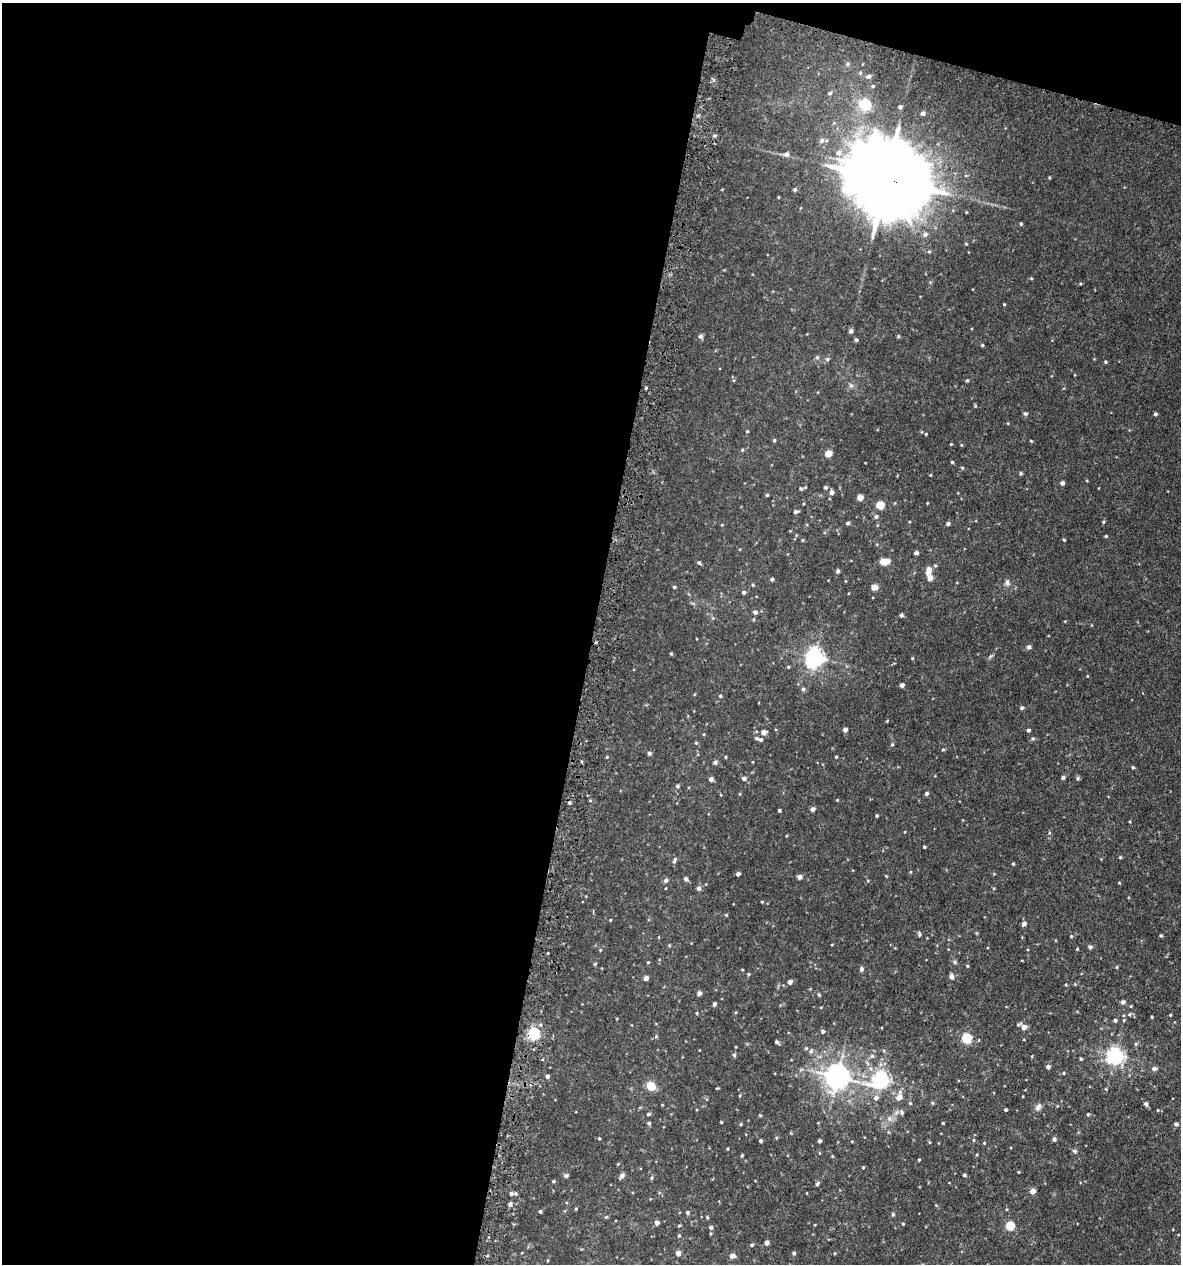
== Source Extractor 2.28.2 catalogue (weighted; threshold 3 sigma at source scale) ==
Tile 1 of 4 x 4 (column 1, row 1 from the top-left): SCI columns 336-1514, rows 3837-5098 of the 5222 x 5150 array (HDU 1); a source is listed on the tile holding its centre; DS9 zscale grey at full resolution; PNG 1183 x 1266 px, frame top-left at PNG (2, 3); no overlay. Shown black and unused: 52% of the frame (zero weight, under 3 of 5 exposures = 5% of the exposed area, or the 3 px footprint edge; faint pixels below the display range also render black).
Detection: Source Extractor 2.28.2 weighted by HDU 2 'WHT'; one run over the whole footprint, this tile lists its part. Background 0.0181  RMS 0.0034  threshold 0.0152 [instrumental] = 3 sigma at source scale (4.5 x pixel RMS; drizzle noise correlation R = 1.50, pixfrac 1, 0.05/0.05 arcsec/px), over >= 5 px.
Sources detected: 227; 1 inside a brighter object's white glare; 1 cosmic-ray / hot-pixel residue — not listed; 3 inside a brighter listed object's ellipse — not listed separately; the other 222 listed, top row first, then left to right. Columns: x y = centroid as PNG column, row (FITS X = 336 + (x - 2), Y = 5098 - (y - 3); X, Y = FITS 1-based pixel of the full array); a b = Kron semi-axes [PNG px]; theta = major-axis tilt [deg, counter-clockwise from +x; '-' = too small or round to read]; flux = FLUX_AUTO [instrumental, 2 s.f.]
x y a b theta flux
868 76 6 5 - 1.1
873 86 5 4 - 0.47
830 93 5 4 - 0.52
865 105 6 5 - 40
900 107 4 4 - 0.78
923 113 5 4 - 1.1
839 153 8 7 - 1.5
786 154 6 6 - 0.9
885 179 27 19 -17 5100
795 189 5 4 - 0.58
778 197 4 3 - 0.24
966 212 4 3 - 0.24
1021 224 4 3 - 0.41
925 234 7 7 - 1.2
966 244 4 4 - 0.31
929 252 5 5 - 0.44
1031 278 5 3 - 0.3
1080 284 5 3 - 0.31
1004 304 3 3 - 0.28
851 331 5 4 - 0.88
700 336 6 6 - 0.74
856 340 4 4 - 0.62
982 345 4 4 - 0.37
817 357 5 5 - 0.51
827 359 5 5 - 0.65
1105 362 4 4 - 0.38
967 380 4 4 - 0.39
851 385 7 5 -69 0.73
646 388 3 3 - 0.37
1025 413 5 5 - 0.57
1155 414 4 4 - 0.58
747 431 4 3 - 0.34
926 434 3 3 - 0.28
774 440 4 4 - 0.49
1031 441 4 3 - 0.29
951 444 4 3 - 0.28
742 450 5 4 - 0.36
828 454 5 4 - 5.9
952 462 4 3 - 0.35
1021 473 6 4 90 0.38
930 475 4 3 - 0.25
1062 483 4 4 - 1.1
825 487 4 4 - 0.59
801 488 5 4 - 0.4
832 492 5 4 - 1.5
767 495 4 4 - 0.39
860 498 5 4 - 3.3
927 503 3 3 - 0.21
880 505 5 5 - 9.6
796 512 6 4 12 0.67
876 516 6 6 - 0.77
1103 522 4 4 - 0.36
848 523 4 4 - 0.65
948 524 4 4 - 0.83
1106 536 4 3 - 0.41
1064 540 3 3 - 0.33
916 553 4 4 - 0.93
887 561 5 4 - 2
883 562 5 5 - 4.8
699 563 5 4 - 0.54
928 570 9 6 78 2.5
838 571 5 4 - 0.59
772 579 4 4 - 0.6
1007 582 8 5 -88 0.94
753 585 4 4 - 0.39
674 587 4 3 - 0.48
874 587 5 4 - 3.3
744 592 4 4 - 0.67
755 612 5 5 - 0.94
901 615 4 4 - 0.74
1029 647 5 4 - 1.2
671 654 4 4 - 0.37
815 657 7 6 - 150
912 658 5 3 - 0.3
788 667 4 4 - 0.33
902 685 4 4 - 1.5
803 689 5 4 - 0.66
720 696 4 4 - 0.45
1022 708 4 4 - 0.68
845 730 4 4 - 1.5
1028 730 3 3 - 0.76
763 732 6 6 - 1.3
704 734 4 3 - 0.25
757 738 7 5 -18 0.71
1033 739 5 5 - 0.46
696 743 5 4 - 0.4
892 745 5 4 - 0.42
943 749 5 3 - 0.35
649 753 4 4 - 0.9
607 757 4 3 - 0.3
725 757 4 3 - 0.28
836 757 3 3 - 0.29
715 762 5 5 - 0.71
1133 767 4 4 - 0.43
1063 777 4 4 - 0.69
744 778 5 4 - 1
1078 778 5 5 - 0.59
711 779 4 4 - 1.2
677 786 5 5 - 0.57
927 793 5 4 - 0.66
837 800 3 3 - 0.23
812 809 4 4 - 1.4
779 810 3 3 - 0.5
877 816 3 3 - 0.45
924 847 3 3 - 0.4
1120 857 4 3 - 0.34
674 860 9 4 69 0.7
1013 864 4 3 - 0.35
911 872 5 3 - 0.26
738 874 4 3 - 1.1
799 877 4 4 - 1.6
686 879 5 4 - 0.83
666 880 5 5 - 0.89
868 881 4 3 - 0.29
1119 883 4 3 - 0.24
699 888 5 5 - 1.1
762 902 4 3 - 0.26
726 915 4 4 - 0.28
610 920 3 3 - 0.25
1024 923 6 4 51 1.1
919 934 6 4 -87 0.55
1071 936 4 4 - 0.29
1161 936 4 4 - 0.43
669 945 5 3 - 0.3
1090 947 5 4 - 0.77
1077 949 3 3 - 0.3
600 950 4 3 - 0.29
648 962 4 3 - 0.29
595 964 4 4 - 0.33
967 966 4 3 - 0.33
1117 967 5 3 - 0.29
861 969 5 4 - 0.95
748 974 4 4 - 0.36
951 976 5 4 - 1.7
646 978 4 4 - 2
790 982 4 4 - 1.6
699 993 6 5 - 0.75
819 995 5 3 - 0.33
1123 1002 5 5 - 1
714 1004 4 3 - 0.91
821 1007 4 3 - 0.24
697 1013 4 3 - 0.33
1129 1014 5 4 - 0.5
1170 1015 3 3 - 0.29
1152 1017 4 2 - 0.27
1115 1020 4 4 - 0.75
1024 1027 7 6 - 1.3
823 1031 5 5 - 0.65
534 1034 5 5 - 46
656 1036 5 4 - 0.39
967 1039 5 5 - 26
777 1042 5 3 - 0.73
1136 1044 6 5 - 0.51
811 1051 7 6 - 1
734 1055 5 5 - 0.51
1115 1055 6 6 - 110
872 1056 6 5 - 0.65
1081 1059 3 3 - 0.45
1048 1067 4 4 - 1.2
1154 1069 6 5 - 1
1064 1073 4 3 - 0.29
547 1076 4 4 - 0.88
837 1077 7 7 - 340
881 1080 7 6 - 96
651 1086 9 9 - 4.2
899 1097 8 7 - 2.4
876 1098 7 6 - 1.2
910 1103 5 3 - 0.35
932 1103 5 5 - 0.39
1146 1104 5 5 - 0.93
1038 1107 11 6 46 1.2
1005 1110 3 3 - 0.52
902 1112 9 4 -80 0.61
648 1114 5 4 - 0.58
1088 1114 4 3 - 0.41
760 1115 4 3 - 0.35
890 1119 7 5 -44 0.85
721 1122 3 2 - 0.28
649 1123 4 4 - 0.6
943 1123 3 3 - 0.33
741 1124 4 4 - 0.3
1176 1124 5 4 - 0.75
599 1138 4 3 - 0.36
776 1138 4 3 - 0.4
1054 1139 4 4 - 1.1
761 1141 3 3 - 0.57
819 1141 3 3 - 0.85
984 1143 4 3 - 0.29
727 1149 3 3 - 0.3
1074 1151 6 5 - 0.54
742 1155 5 3 - 0.32
832 1156 5 3 - 0.31
919 1160 3 3 - 0.34
618 1164 4 4 - 0.26
863 1167 4 3 - 0.28
1018 1172 3 3 - 0.28
964 1175 4 3 - 0.62
566 1176 5 4 - 0.97
622 1176 5 4 - 1.7
651 1178 5 4 - 0.42
553 1181 4 3 - 0.42
817 1184 6 4 57 0.57
1033 1191 4 4 - 3.2
511 1193 5 5 - 0.82
510 1204 6 4 44 0.93
576 1209 4 3 - 0.37
540 1211 4 3 - 0.58
687 1213 5 4 - 0.64
893 1214 5 4 - 0.4
606 1217 5 5 - 0.4
707 1217 5 3 - 0.3
657 1223 4 4 - 1.5
903 1224 4 3 - 0.31
679 1226 4 3 - 0.34
1010 1226 5 5 - 16
711 1227 5 5 - 0.83
679 1235 5 4 - 0.43
767 1243 4 4 - 1.7
752 1245 4 4 - 0.55
678 1253 4 4 - 2.6
794 1253 4 4 - 0.66
732 1256 5 5 - 2
Overlapping masked pixels (flux is a lower limit): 2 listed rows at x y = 885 179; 534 1034